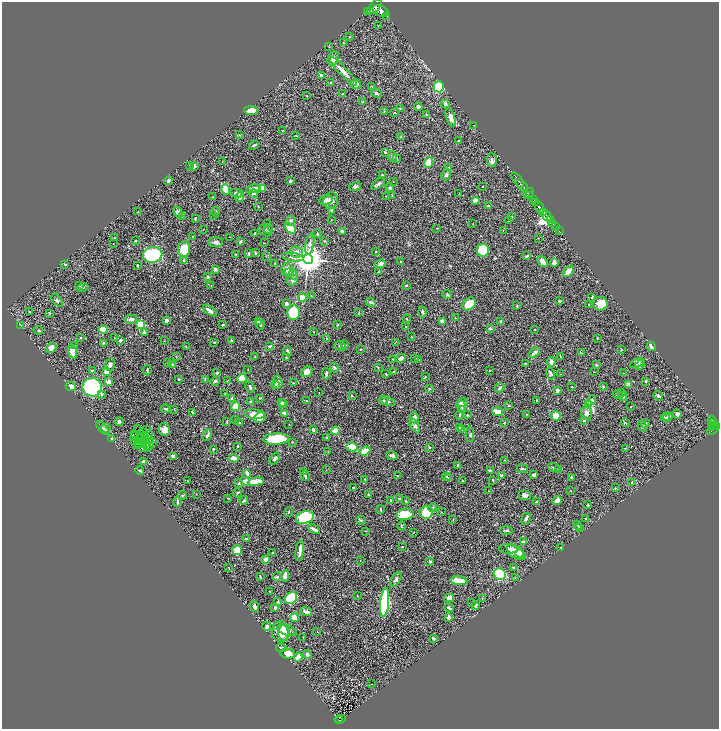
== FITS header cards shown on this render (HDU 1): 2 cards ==
NAXIS1  =                 1434
NAXIS2  =                 1453

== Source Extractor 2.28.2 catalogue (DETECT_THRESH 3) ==
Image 1434 x 1453 px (HDU 1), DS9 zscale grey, zoomed out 1/2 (1 PNG px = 2 x 2 image px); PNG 721 x 731 px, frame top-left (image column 2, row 1453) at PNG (2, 2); each listed source drawn as its Kron ellipse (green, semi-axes under 4 px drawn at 4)
Background 0.631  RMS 0.022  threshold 0.0668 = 3 sigma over >= 5 px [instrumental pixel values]
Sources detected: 505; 34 cannot appear on this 1/2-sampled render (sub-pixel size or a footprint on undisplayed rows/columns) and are neither listed nor drawn; the other 471 listed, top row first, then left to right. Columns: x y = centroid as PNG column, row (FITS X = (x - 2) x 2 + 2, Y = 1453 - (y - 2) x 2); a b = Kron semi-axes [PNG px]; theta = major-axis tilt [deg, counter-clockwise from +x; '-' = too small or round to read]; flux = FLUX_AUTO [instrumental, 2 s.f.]
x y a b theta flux
374 7 9 4 44 3800
380 11 8 5 -25 4100
368 12 2 1 - 6.8
387 16 2 1 - 61
378 25 2 1 - 1.9
349 37 3 2 - 1.7
343 43 2 1 - 1.9
329 47 3 2 - 2.3
333 59 7 5 63 19
343 71 20 4 -46 36
321 75 3 3 - 13
331 82 3 2 - 2.5
356 84 5 4 - 25
372 86 3 2 - 2.2
439 87 5 5 - 140
376 93 5 3 - 6.3
343 94 2 2 - 5.5
307 96 3 2 - 2.1
362 102 3 3 - 3.8
445 104 4 4 - 12
418 107 4 3 - 12
400 108 3 2 - 2.5
251 111 7 4 -4 46
384 111 3 2 - 1.6
394 112 3 2 - 2.4
426 115 3 3 - 3.7
451 117 10 4 -72 23
474 126 2 1 - 1
283 130 3 2 - 2.2
239 135 3 2 - 2.5
296 136 2 2 - 1.6
401 137 3 2 - 4.8
458 140 2 2 - 3.1
254 145 5 2 - 7
385 152 3 2 - 4.6
393 156 5 4 - 8.2
397 158 4 2 - 3
492 160 7 5 -86 15
222 162 2 2 - 1.5
429 162 5 4 - 56
190 165 3 2 - 2.3
194 166 3 3 - 23
449 167 3 2 - 2.2
382 175 4 2 - 4.8
446 175 6 4 68 7.4
518 180 9 2 -55 1300
168 181 4 3 - 7.2
290 181 4 2 - 7.1
393 182 2 1 - 0.91
378 184 8 4 41 12
355 186 6 4 22 7.9
522 186 7 2 -50 1200
390 187 5 4 - 6.3
483 187 2 2 - 1.7
262 188 4 3 - 37
226 189 5 4 - 46
253 189 7 3 10 30
237 193 7 3 -11 10
254 193 4 3 - 11
528 193 6 2 30 140
459 194 3 2 - 1.3
392 195 3 2 - 2.6
530 195 3 2 - 280
387 196 3 2 - 1.6
212 197 2 2 - 2
239 197 5 4 - 16
533 199 4 2 - 380
326 200 7 5 12 24
475 200 4 3 - 16
331 201 8 7 - 22
535 203 4 3 - 710
488 206 3 3 - 7.7
258 207 3 2 - 2
540 208 6 3 -62 2200
331 210 3 3 - 4.3
138 212 3 2 - 1.7
178 212 6 4 -58 15
216 212 5 4 - 5.9
544 212 2 2 - 360
213 215 3 2 - 2.1
182 216 3 3 - 3.5
512 216 3 2 - 2
547 216 5 3 - 1500
195 218 4 3 - 4.3
331 220 2 1 - 2.1
550 220 2 2 - 190
291 221 5 4 - 7.1
509 221 3 2 - 3.5
553 223 2 2 - 64
267 224 2 2 - 3.4
473 224 2 1 - 1.6
556 227 2 1 - 30
290 228 6 3 -43 120
437 228 3 2 - 2.8
203 229 2 1 - 1.5
268 229 5 3 - 4.9
503 230 2 2 - 3.2
265 231 7 3 -33 8.2
342 231 3 2 - 9.1
559 231 2 1 - 14
255 234 3 2 - 5.2
318 234 4 3 - 4
192 236 2 2 - 1.6
230 237 2 1 - 1
114 238 2 2 - 3.4
538 238 2 1 - 1
135 241 2 2 - 3
324 241 3 2 - 1.9
216 242 7 5 5 15
240 242 4 2 - 5.6
264 243 2 1 - 1.2
113 244 2 1 - 1.1
310 244 10 4 80 17
184 249 8 6 81 84
483 250 6 6 - 120
296 252 6 5 - 17
376 252 2 2 - 3.8
255 253 3 2 - 3.9
249 254 3 2 - 3.3
153 255 10 8 9 370
236 255 4 3 - 4.9
266 256 3 3 - 2.8
527 256 4 2 - 3.6
293 257 11 3 -8 14
308 259 5 5 - 7800
184 261 4 3 - 5.2
401 261 2 2 - 1.5
542 262 6 3 -52 25
554 262 4 3 - 17
65 264 3 2 - 4.9
275 264 2 2 - 2.4
380 264 5 4 - 15
137 265 2 2 - 3.7
215 269 3 2 - 18
287 270 6 6 - 21
568 271 6 4 48 43
289 272 4 3 - 6.3
378 272 3 2 - 3.2
294 274 5 4 - 8.7
208 277 3 2 - 5.3
293 280 6 5 - 13
406 285 2 2 - 4.9
80 286 4 3 - 4.7
211 286 2 2 - 1.3
83 287 6 3 13 5.4
447 295 5 4 - 6.1
311 296 3 2 - 1.4
592 297 2 2 - 5.1
302 298 4 4 - 35
57 300 7 4 -51 8.1
559 301 3 3 - 6.3
371 302 5 3 - 10
286 304 3 3 - 13
469 304 7 5 42 58
600 304 7 7 - 54
589 305 3 2 - 2.3
517 306 3 2 - 4
210 310 8 3 -37 22
30 312 3 1 - 3.1
422 312 5 4 - 8.6
49 313 3 3 - 2.6
293 313 7 6 - 190
359 313 3 3 - 2.3
455 318 3 2 - 2.8
131 319 7 3 5 15
407 319 4 2 - 2.5
166 320 3 3 - 18
258 321 3 2 - 5.4
442 321 3 3 - 11
501 321 4 3 - 7.5
141 324 3 3 - 220
260 324 5 3 - 6.4
20 325 3 2 - 1.5
223 325 3 2 - 3.1
338 325 2 2 - 2.5
406 326 2 2 - 3.6
490 328 3 2 - 10
103 329 4 3 - 78
535 329 2 1 - 1.5
38 330 5 2 - 3.9
314 332 2 2 - 1.9
144 333 3 2 - 9.8
411 337 3 3 - 2.4
80 338 2 2 - 6.3
114 338 2 1 - 1.5
327 338 2 2 - 1.7
598 338 2 2 - 2.2
120 340 3 2 - 9.8
164 341 2 1 - 1.3
231 341 3 2 - 8.7
214 342 3 2 - 3.8
395 342 3 1 - 1.3
103 343 3 2 - 5.4
345 345 2 2 - 8.7
75 346 3 3 - 3.8
270 346 3 2 - 4.4
340 346 6 4 -17 7.1
651 346 5 2 - 21
186 347 3 2 - 2.7
51 348 6 4 54 23
360 349 2 2 - 3
621 350 3 3 - 2.9
288 351 5 3 - 9.5
72 352 7 4 -72 64
534 353 6 3 36 15
581 353 3 2 - 2.1
176 357 3 2 - 1.9
255 357 3 2 - 2.2
286 357 3 2 - 2.5
560 357 3 2 - 2.4
401 358 5 3 - 17
415 358 3 2 - 2.3
393 359 2 1 - 2.8
418 360 3 1 - 2.3
551 362 5 4 - 11
168 363 4 2 - 4
525 363 2 2 - 2.9
637 363 7 4 26 14
172 364 3 2 - 2.8
596 364 3 3 - 3.2
110 365 6 5 - 15
640 365 6 4 44 13
334 367 5 3 - 6.5
378 368 3 3 - 2.9
248 369 3 1 - 1.3
92 370 4 3 - 4.5
147 370 5 2 - 4
490 371 2 2 - 1.6
106 372 4 3 - 27
307 372 6 5 - 33
394 372 3 3 - 5.4
594 372 2 1 - 1.3
217 373 3 3 - 5.5
550 373 6 4 -70 12
623 373 2 2 - 1.9
326 374 5 3 - 8.3
386 374 3 2 - 2.4
561 374 2 2 - 1.8
425 377 4 3 - 3.5
242 378 4 4 - 76
179 379 2 2 - 3
205 379 3 2 - 2.1
228 380 2 1 - 1.2
215 381 5 4 - 7
645 381 2 2 - 7.2
108 382 3 3 - 30
278 382 6 4 -83 15
294 383 2 2 - 2.1
628 384 3 3 - 29
276 385 4 3 - 3
71 386 5 3 - 38
92 387 10 9 - 480
250 387 6 2 -62 6.7
572 387 2 1 - 2
603 387 2 2 - 4.2
500 388 5 2 - 9.5
429 389 2 2 - 22
557 390 4 3 - 8.9
319 392 2 1 - 1.3
621 392 2 2 - 6.6
101 394 2 2 - 11
225 394 3 2 - 2
618 395 5 3 - 3.9
352 396 3 2 - 2.6
623 396 4 4 - 8.7
658 396 5 2 - 11
260 398 2 2 - 4
232 399 4 3 - 13
536 400 3 2 - 2.6
591 400 5 3 - 8.4
251 401 3 2 - 7.7
307 401 3 2 - 2.2
383 401 3 3 - 4.2
387 401 8 3 -18 9.3
281 403 4 3 - 8.3
462 403 5 4 - 17
284 404 2 2 - 3.5
589 405 3 2 - 120
509 406 3 2 - 3.1
631 406 2 1 - 2
236 407 4 4 - 88
461 407 6 3 -72 9.3
166 409 4 3 - 7
174 410 3 2 - 2.7
192 412 3 1 - 2.5
498 412 5 3 - 50
284 413 3 2 - 19
586 413 7 5 -84 23
255 414 10 4 -5 48
526 414 2 2 - 1.7
677 414 4 4 - 10
460 415 5 3 - 5.8
467 415 2 2 - 3.6
556 416 5 4 - 53
668 417 5 3 - 10
260 418 6 4 32 28
414 418 5 4 - 24
666 418 4 3 - 5.9
236 419 2 2 - 5
712 419 4 2 - 150
584 420 4 2 - 3.7
119 422 4 3 - 6.7
227 422 3 3 - 3.2
713 422 4 2 - 130
239 423 2 2 - 10
504 423 2 2 - 3.2
625 423 4 3 - 3.9
645 423 4 2 - 5.6
289 424 2 1 - 1.3
415 425 7 4 -63 13
642 426 5 4 - 8.6
714 426 3 2 - 120
459 427 3 2 - 3.8
712 427 3 2 - 160
716 427 4 2 - 450
103 428 8 3 -47 8.9
106 428 5 3 - 6.1
138 428 2 1 - 0.36
164 429 6 5 - 29
313 429 4 3 - 8.2
713 429 7 2 41 140
146 430 2 1 - 2.1
462 430 3 2 - 2
335 431 4 4 - 57
143 432 2 1 - 2.1
135 434 2 1 - 1.4
149 434 2 1 - 1.5
470 434 8 3 90 7.2
207 435 6 3 61 8.8
135 436 2 1 - 0.77
140 437 2 1 - 1.4
327 438 3 2 - 6.1
111 439 4 2 - 2.9
142 439 2 1 - 0.11
276 439 13 5 3 170
134 440 2 1 - 3.6
144 440 2 1 - 1.5
150 440 2 1 - 1.6
152 442 2 1 - 0.83
292 442 2 2 - 3.3
142 443 2 1 - 1.2
145 443 3 1 - 3
140 444 2 1 - 1.6
138 446 3 1 - 3.2
149 446 3 2 - 1.7
238 446 2 2 - 4.5
147 447 2 2 - 1.9
352 447 6 4 -14 61
429 447 3 3 - 2.3
142 448 3 1 - 1.7
625 448 2 2 - 1.5
213 449 2 2 - 6.5
365 451 6 4 22 59
328 452 3 2 - 1.7
392 455 6 3 -18 13
173 456 3 3 - 14
233 458 5 3 - 21
274 459 6 3 54 8.9
504 460 2 2 - 1.4
144 462 4 3 - 20
458 466 4 2 - 7.3
554 468 6 2 -21 6
522 469 5 2 - 6.5
559 469 4 3 - 6.1
326 470 2 1 - 1.2
490 470 4 3 - 4
140 471 4 2 - 5.3
304 471 3 2 - 4.7
247 473 4 3 - 15
502 475 2 2 - 14
534 475 3 3 - 15
305 476 5 2 - 8
397 476 2 2 - 3.6
447 477 3 2 - 2.8
571 477 3 2 - 5.2
449 478 4 3 - 3.2
365 479 3 2 - 2
462 480 2 1 - 1.6
493 480 3 2 - 4.9
188 481 2 2 - 2.6
245 481 5 4 - 22
256 482 8 3 7 90
632 482 2 2 - 75
239 484 3 3 - 6.3
354 487 2 2 - 5.2
615 488 3 2 - 3.3
488 491 2 2 - 1.4
571 491 2 2 - 1.5
237 493 4 3 - 3.6
196 494 2 1 - 1.3
182 495 4 3 - 3.3
368 495 3 2 - 3.7
525 495 6 5 - 16
228 498 3 2 - 2.1
399 499 3 2 - 6.4
244 500 4 4 - 8.8
390 500 3 2 - 4
406 501 3 2 - 2.1
557 501 5 4 - 27
177 502 5 2 - 7.5
536 502 3 2 - 7
588 505 2 2 - 10
433 508 4 3 - 5.8
380 510 4 2 - 5.6
288 512 5 2 - 4.4
426 512 7 6 - 140
441 512 2 2 - 1.8
405 514 8 5 12 87
305 517 9 6 16 360
526 519 6 3 59 11
586 519 3 2 - 3.9
361 520 5 3 - 4.1
453 520 3 2 - 1.6
578 525 5 2 - 3.1
402 526 4 2 - 3.2
580 528 3 3 - 5.6
314 529 6 3 -28 23
507 530 6 3 -1 6.2
366 531 2 2 - 1.9
413 532 3 2 - 2.1
246 539 3 2 - 6.1
524 542 3 2 - 24
402 547 3 2 - 3.7
561 548 2 2 - 1.7
508 549 9 5 2 11
237 550 5 5 - 57
300 551 10 2 82 33
272 553 2 2 - 1.9
516 553 10 5 -33 74
520 553 4 3 - 11
266 559 2 2 - 54
360 560 3 2 - 2.2
430 561 4 3 - 6
228 567 2 2 - 1.2
513 567 2 2 - 3.9
500 574 6 5 - 230
260 576 3 1 - 3.7
285 576 5 3 - 24
277 577 5 3 - 6.9
515 578 3 2 - 2.4
396 580 8 4 58 9.9
459 581 8 3 -7 76
270 591 2 2 - 2.3
357 596 2 2 - 1.8
291 598 7 5 40 280
449 598 5 4 - 21
482 598 2 2 - 1.8
278 601 3 2 - 5.3
385 602 14 4 85 530
472 603 3 2 - 2.1
475 605 3 2 - 5.9
255 607 5 3 - 18
275 608 3 3 - 7
449 608 5 3 - 6
306 612 6 3 -10 20
448 617 4 4 - 13
294 618 4 4 - 48
267 626 5 3 - 11
287 630 10 5 -18 51
281 632 10 9 - 66
317 632 2 2 - 2.2
283 633 8 5 89 29
303 638 3 2 - 1.7
433 639 3 3 - 6.6
281 648 5 3 - 5.8
288 653 7 5 -5 60
307 654 4 4 - 7.4
298 657 4 3 - 34
371 684 2 1 - 1.3
339 719 4 3 - 130
341 719 2 1 - 14
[34 sub-pixel or undisplayed-footprint detections neither listed nor drawn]